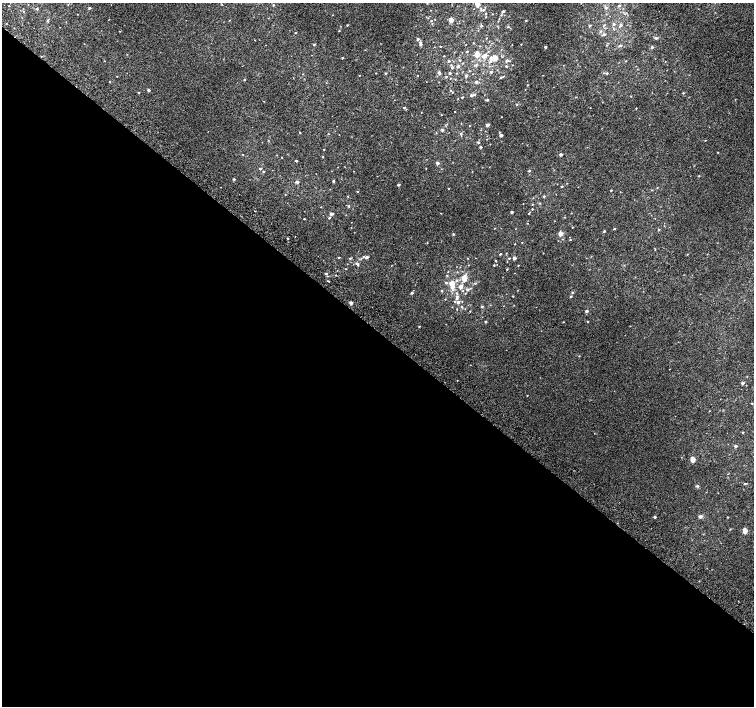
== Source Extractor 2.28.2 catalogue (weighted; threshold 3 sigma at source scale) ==
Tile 14 of 4 x 4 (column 2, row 4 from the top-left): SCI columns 1538-3040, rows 267-1673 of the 6074 x 6092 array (HDU 1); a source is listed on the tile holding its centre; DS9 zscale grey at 2 x 2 block average (1 PNG px = mean of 2 x 2 image px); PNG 756 x 708 px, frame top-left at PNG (2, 3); no overlay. Shown black and unused: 53% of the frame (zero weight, under 2 of 3 exposures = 2% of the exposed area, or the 3 px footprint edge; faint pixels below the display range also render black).
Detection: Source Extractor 2.28.2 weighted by HDU 2 'WHT'; one run over the whole footprint, this tile lists its part. Background 0.00266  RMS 0.007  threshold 0.0315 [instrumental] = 3 sigma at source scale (4.5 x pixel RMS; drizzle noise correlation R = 1.50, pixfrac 1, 0.0396/0.0396 arcsec/px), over >= 5 px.
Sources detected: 214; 5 inside a brighter listed object's ellipse — not listed separately; the other 209 listed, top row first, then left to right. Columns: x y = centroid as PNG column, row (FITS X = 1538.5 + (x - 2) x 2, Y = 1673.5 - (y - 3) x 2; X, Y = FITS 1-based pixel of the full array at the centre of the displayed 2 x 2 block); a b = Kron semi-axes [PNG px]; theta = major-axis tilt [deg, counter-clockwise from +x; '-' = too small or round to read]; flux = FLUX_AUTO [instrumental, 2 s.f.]
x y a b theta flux
477 4 4 3 - 9.3
222 5 2 2 - 0.57
273 5 3 2 - 1.2
619 5 3 3 - 2
9 6 2 2 - 0.62
477 7 3 3 - 1.4
605 7 5 3 - 1.9
89 8 3 2 - 1.8
37 9 3 3 - 1.9
431 10 2 2 - 0.43
483 10 4 3 - 2.2
503 11 3 2 - 2
486 14 2 2 - 0.85
492 14 2 2 - 0.67
501 15 3 2 - 1.1
486 17 2 2 - 0.73
451 20 2 2 - 16
526 20 2 2 - 0.98
48 21 3 3 - 1.9
431 21 2 2 - 0.88
614 24 3 3 - 2.4
347 25 2 2 - 1.3
590 25 2 2 - 3
604 25 3 2 - 0.96
481 26 3 3 - 1.4
508 27 3 2 - 0.92
339 31 2 2 - 0.94
600 31 3 2 - 1.4
295 33 2 2 - 1.4
604 35 3 3 - 2.4
486 38 2 2 - 0.58
656 38 4 3 - 1.9
418 39 3 3 - 2.3
473 43 2 2 - 0.82
314 44 3 2 - 1.5
420 44 5 3 - 4
521 44 2 2 - 0.59
607 45 3 2 - 1
620 46 6 3 12 3
545 47 2 2 - 3
652 47 2 2 - 2.9
467 51 2 2 - 1.3
477 54 3 3 - 24
485 55 5 4 - 4.8
444 56 2 2 - 0.72
342 58 3 2 - 0.95
495 58 3 2 - 26
491 59 6 4 -81 4.8
460 60 2 2 - 1
449 61 2 2 - 2
507 61 3 3 - 3.2
626 61 2 2 - 0.76
476 64 6 3 63 2.3
451 65 3 2 - 0.87
458 66 3 2 - 3.7
489 66 3 2 - 0.8
506 66 3 2 - 1.6
452 68 3 3 - 1.3
469 71 3 2 - 0.63
491 72 3 2 - 2.5
376 73 2 2 - 0.58
386 73 2 2 - 1.7
439 73 3 2 - 5.1
450 73 2 2 - 2.6
607 73 3 2 - 1.2
417 75 2 2 - 0.72
117 76 2 2 - 0.51
359 76 2 2 - 0.57
446 76 3 2 - 1.2
466 76 2 2 - 3.6
501 77 4 2 - 2.1
450 78 2 2 - 0.74
244 79 2 2 - 1.3
455 79 2 2 - 0.59
110 81 2 2 - 0.55
476 82 3 2 - 3.3
527 85 2 2 - 0.8
148 90 2 2 - 3.8
452 92 2 2 - 0.7
138 93 2 2 - 1.6
683 93 3 2 - 1.2
471 95 2 2 - 3.9
475 95 3 2 - 1.4
462 97 2 2 - 1.3
487 100 4 3 - 1.8
264 101 2 2 - 0.51
516 104 3 3 - 1.5
404 108 2 2 - 1.7
636 108 2 2 - 0.68
501 117 2 2 - 0.57
461 123 2 2 - 0.49
488 125 2 2 - 7.1
469 126 2 2 - 0.64
442 130 3 2 - 3.3
300 133 2 2 - 1.1
436 133 3 2 - 0.67
328 134 2 2 - 0.54
461 134 3 3 - 1.7
501 135 2 2 - 4.8
705 140 2 2 - 0.53
478 142 2 2 - 2.4
481 147 3 2 - 2
324 149 2 2 - 0.65
718 152 2 2 - 0.71
243 154 2 2 - 0.58
561 154 3 2 - 3.9
282 157 2 2 - 0.49
322 157 2 2 - 1.1
296 161 2 2 - 2.3
437 163 2 2 - 5.2
489 167 2 2 - 0.43
426 168 2 2 - 0.51
260 169 3 2 - 2.6
263 171 2 2 - 1.5
529 171 2 2 - 2.1
699 176 2 2 - 0.8
234 179 2 2 - 2.5
333 181 2 2 - 2.5
297 182 2 2 - 6.7
398 185 2 2 - 3.5
562 186 2 2 - 1.5
657 188 3 2 - 0.62
449 189 2 2 - 0.74
611 190 2 2 - 1.3
652 190 2 2 - 0.76
357 191 2 2 - 0.8
285 194 2 2 - 0.7
348 196 2 2 - 0.61
544 196 2 2 - 2.1
540 203 3 2 - 0.92
349 206 3 2 - 0.95
532 209 2 2 - 0.96
255 211 2 2 - 0.77
512 212 2 2 - 3.2
528 213 3 2 - 0.85
331 214 3 3 - 3.5
329 218 3 2 - 1.8
304 219 2 2 - 0.81
527 223 2 2 - 0.63
572 227 2 2 - 0.78
614 229 2 2 - 1.4
659 229 3 2 - 1
604 231 3 2 - 1.5
560 233 2 2 - 17
453 234 3 2 - 1.5
288 238 2 2 - 1.3
570 240 2 2 - 0.78
522 242 2 2 - 0.7
515 244 2 2 - 0.64
655 249 2 2 - 0.74
500 254 2 2 - 1.6
687 254 2 2 - 0.52
339 257 2 2 - 1.5
366 257 4 3 - 4.6
350 258 3 2 - 1.8
468 258 2 2 - 0.57
509 258 2 2 - 1.2
514 258 2 2 - 6.6
496 261 2 2 - 0.8
356 263 5 3 - 2.8
494 265 2 2 - 0.95
518 265 2 2 - 0.79
507 269 2 2 - 0.96
448 272 2 2 - 0.63
457 272 3 2 - 0.65
326 274 3 3 - 1.9
336 275 2 2 - 0.81
447 275 2 2 - 1.1
464 278 3 3 - 24
328 281 2 2 - 1.6
446 283 3 3 - 2
452 283 6 5 - 11
475 283 3 3 - 1.4
461 287 3 3 - 7.5
467 289 3 3 - 3.5
441 291 3 2 - 1.3
463 291 3 2 - 1
572 292 3 3 - 1.8
412 293 3 3 - 2.1
456 293 3 3 - 1.4
465 293 2 2 - 0.76
512 296 2 2 - 0.83
571 296 2 2 - 1.8
445 299 2 2 - 0.6
457 299 4 3 - 2.6
351 302 2 2 - 7.9
458 302 4 3 - 4.8
482 306 3 2 - 1.9
461 307 3 3 - 1.3
470 311 2 2 - 0.61
586 311 3 2 - 3.7
587 321 2 2 - 1
486 322 3 2 - 1.5
563 322 2 2 - 0.68
419 326 2 2 - 1
630 326 2 2 - 0.54
579 356 3 2 - 0.81
742 383 3 2 - 3.4
527 395 2 2 - 0.58
752 403 2 2 - 0.76
743 432 2 2 - 1.2
735 446 2 2 - 4.1
693 459 3 3 - 26
744 484 3 2 - 1
697 486 4 3 - 1.7
700 516 3 3 - 5.5
655 517 2 2 - 2.6
728 517 2 2 - 0.78
745 531 3 3 - 23
Isophote crosses this tile's border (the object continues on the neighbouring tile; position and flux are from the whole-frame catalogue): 1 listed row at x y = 477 4
Diffuse or blended objects may show on this block-average render without a row.